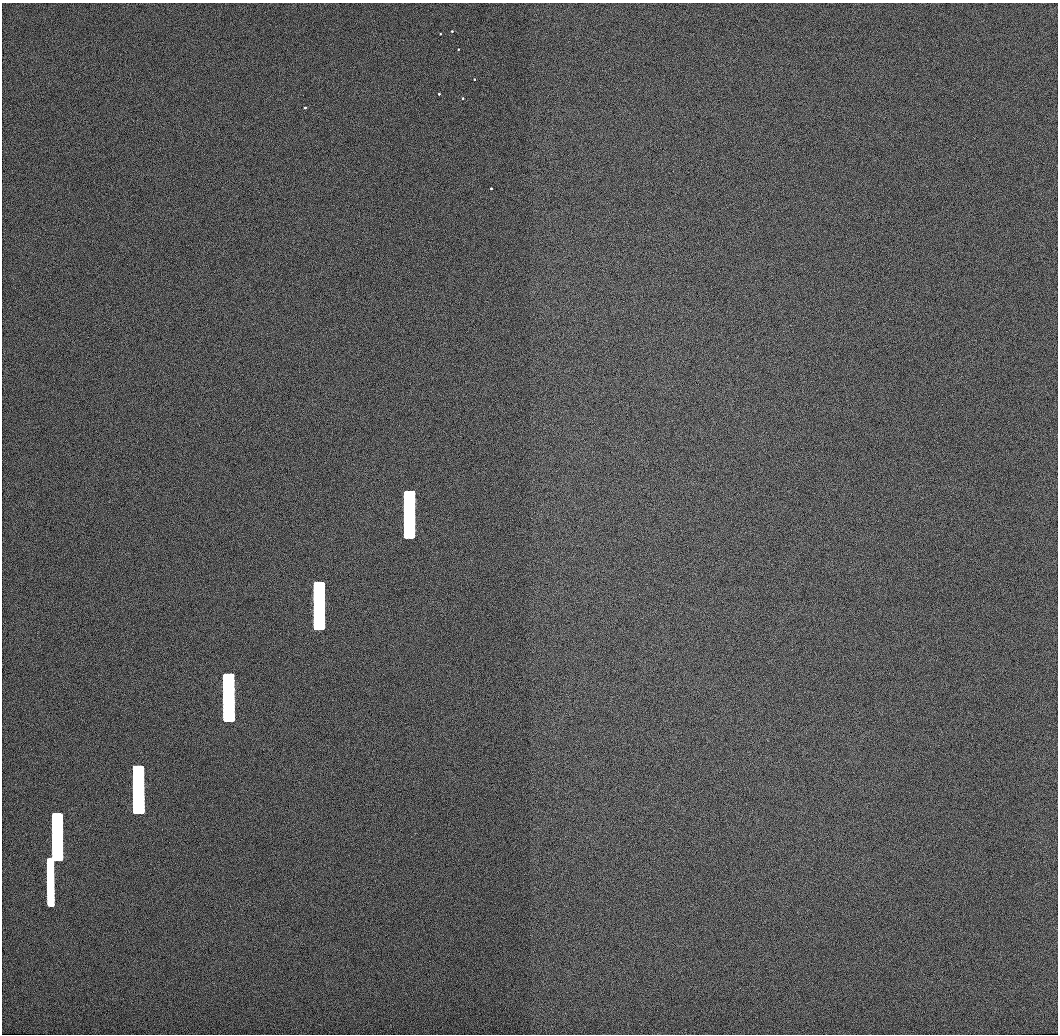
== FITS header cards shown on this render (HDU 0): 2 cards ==
NAXIS1  =                 1056 / Length of Axis 1 (Serial)
NAXIS2  =                 1032 / Length of Axis 2 (Parallel)

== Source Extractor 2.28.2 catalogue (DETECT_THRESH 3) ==
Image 1056 x 1032 px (HDU 0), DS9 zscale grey, 1 PNG px = 1 image px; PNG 1060 x 1036 px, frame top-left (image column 1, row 1032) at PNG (2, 3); no overlay
Background 504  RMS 3.1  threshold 9.42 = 3 sigma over >= 5 px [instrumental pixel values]
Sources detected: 14; all 14 listed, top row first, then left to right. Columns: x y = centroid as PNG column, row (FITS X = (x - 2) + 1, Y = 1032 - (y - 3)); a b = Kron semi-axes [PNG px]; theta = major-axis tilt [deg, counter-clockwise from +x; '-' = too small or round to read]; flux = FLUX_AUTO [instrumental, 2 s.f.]
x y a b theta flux
452 31 4 3 - 240
440 34 3 2 - 200
458 49 3 2 - 250
474 79 3 2 - 320
439 94 3 3 - 350
462 98 4 3 - 370
305 108 3 3 - 330
491 188 3 2 - 380
409 514 46 10 -90 250000
319 606 46 10 -90 230000
228 697 46 10 -90 190000
138 789 46 10 -90 140000
57 836 46 10 -90 88000
50 882 47 6 -90 45000